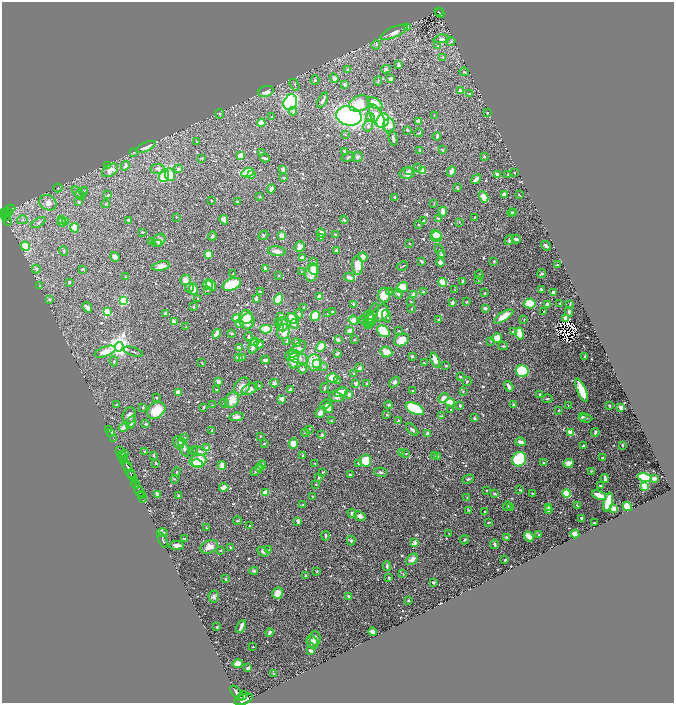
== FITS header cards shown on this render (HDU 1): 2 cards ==
NAXIS1  =                 1344
NAXIS2  =                 1402

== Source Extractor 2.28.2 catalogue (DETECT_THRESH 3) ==
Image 1344 x 1402 px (HDU 1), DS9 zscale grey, zoomed out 1/2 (1 PNG px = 2 x 2 image px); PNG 676 x 705 px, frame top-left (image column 1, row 1402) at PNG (2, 2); each listed source drawn as its Kron ellipse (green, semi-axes under 4 px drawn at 4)
Background 1.03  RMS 0.015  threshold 0.0462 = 3 sigma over >= 5 px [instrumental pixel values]
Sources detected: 736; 44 cannot appear on this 1/2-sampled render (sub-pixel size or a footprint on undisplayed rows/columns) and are neither listed nor drawn; of the other 692, the 500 brightest by FLUX_AUTO listed and drawn (192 fainter detections omitted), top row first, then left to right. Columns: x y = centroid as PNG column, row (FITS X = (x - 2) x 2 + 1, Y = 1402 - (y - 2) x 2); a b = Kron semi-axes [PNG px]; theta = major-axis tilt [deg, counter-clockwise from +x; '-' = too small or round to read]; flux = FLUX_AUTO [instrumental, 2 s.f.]
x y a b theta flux
438 11 2 2 - 100
440 13 5 2 - 130
408 27 4 2 - 5.2
394 32 15 5 24 19
441 39 8 4 7 10
451 41 4 4 - 4.6
376 45 4 3 - 4.4
437 46 3 3 - 2.7
443 57 4 4 - 4.2
398 65 3 3 - 7.5
386 69 5 3 - 5.5
348 70 4 3 - 3.7
464 72 4 3 - 4.2
334 78 5 4 - 6.7
391 79 4 3 - 6
315 80 5 3 - 4.6
378 81 4 2 - 2.8
345 84 3 3 - 9.8
294 85 6 2 -55 3.2
460 91 2 2 - 44
266 92 8 5 21 24
469 94 3 3 - 3.2
323 100 8 2 61 9.8
290 102 8 6 61 880
359 103 11 7 22 58
375 103 9 4 -31 46
293 111 4 4 - 5.1
488 113 4 3 - 3.1
220 114 4 4 - 4.8
434 115 2 2 - 2.5
349 116 13 9 -14 750
377 116 13 6 -62 38
272 117 4 3 - 3.6
370 117 4 3 - 9.2
383 121 7 6 - 320
418 121 3 3 - 11
261 123 4 4 - 39
389 125 7 6 - 25
368 126 6 4 80 7.9
407 130 3 2 - 3.1
419 133 4 3 - 2.6
345 134 4 2 - 2.2
437 136 4 2 - 6.4
393 138 7 2 -81 7.4
197 142 2 2 - 2.3
146 147 11 4 24 31
443 150 3 2 - 4
344 151 2 2 - 4.2
419 151 3 2 - 4.6
133 152 4 2 - 2.3
261 152 2 2 - 2.2
241 156 4 3 - 32
348 157 7 3 18 3.7
357 157 5 5 - 6.5
484 157 3 3 - 4.1
202 158 3 3 - 3.9
265 158 5 2 - 6.3
107 166 4 3 - 4.2
125 166 5 3 - 8.8
417 167 3 2 - 2.3
158 169 7 5 -2 12
179 169 3 3 - 11
283 169 2 2 - 37
110 170 9 5 32 32
409 171 4 3 - 7.2
422 171 3 3 - 38
451 171 5 3 - 12
247 173 6 4 22 110
407 173 7 5 10 27
514 173 2 2 - 3.6
251 174 2 2 - 19
508 174 2 2 - 3.9
170 175 6 5 - 38
498 175 3 2 - 37
164 176 6 5 - 160
284 178 3 2 - 4.4
476 179 5 2 - 25
58 188 4 4 - 3.9
457 188 4 2 - 4.4
271 189 4 3 - 12
84 191 4 3 - 3
78 192 7 3 -42 6.5
504 194 3 3 - 13
80 195 5 3 - 3.9
108 195 3 2 - 3.8
519 195 4 1 - 2.3
260 197 4 3 - 3
395 197 3 2 - 8.1
484 197 6 4 -60 28
212 200 2 2 - 3.4
79 202 4 3 - 4.7
238 202 3 2 - 4.3
48 203 9 7 -28 30
434 203 3 2 - 2.1
106 204 4 3 - 3.9
10 209 5 2 - 83
443 211 5 3 - 25
4 212 4 2 - 610
7 212 2 2 - 95
514 212 2 2 - 3.9
9 213 2 1 - 55
511 213 4 2 - 9
5 215 2 1 - 85
6 217 3 1 - 240
176 217 2 2 - 3.1
474 217 2 2 - 2.5
438 218 3 3 - 4.7
61 219 2 2 - 26
7 220 6 2 -69 290
22 220 5 2 - 2.8
129 220 4 3 - 6.1
224 220 5 4 - 16
344 220 4 4 - 3.6
65 221 3 3 - 2.8
424 221 3 3 - 9.9
62 222 4 3 - 4.2
459 222 3 2 - 2.1
39 223 8 4 32 7.5
418 225 3 3 - 4
75 228 5 4 - 31
143 232 3 3 - 2.8
321 233 5 3 - 15
263 235 5 3 - 4.3
335 235 2 2 - 22
436 235 5 4 - 42
212 236 4 3 - 5.2
282 236 4 3 - 32
436 237 5 5 - 55
320 238 3 3 - 2.1
516 239 4 2 - 7.9
159 240 7 5 37 17
509 240 5 3 - 5.8
152 242 4 3 - 2.2
159 243 4 3 - 3.6
409 243 2 2 - 2.9
25 246 5 4 - 82
546 246 5 2 - 7.8
300 247 5 5 - 21
63 251 5 3 - 3.7
277 251 9 5 -8 16
336 251 4 2 - 9.6
440 251 7 3 -61 3.8
208 254 4 4 - 30
442 254 4 3 - 2.7
115 257 5 4 - 13
363 257 5 4 - 17
303 258 4 3 - 26
421 261 3 2 - 5.1
494 261 3 2 - 2.8
314 262 3 2 - 2.5
440 263 4 3 - 17
357 265 9 5 -86 48
558 265 3 2 - 6.5
161 266 9 4 11 18
402 266 6 2 27 3.3
265 268 3 2 - 4.2
36 269 4 3 - 5
83 269 2 2 - 8.8
314 269 6 5 - 20
301 271 3 2 - 2.2
312 273 9 6 77 41
233 274 2 2 - 2.9
542 274 4 3 - 4.8
479 275 4 2 - 4
278 276 2 2 - 5.4
126 277 4 2 - 2
349 277 5 3 - 12
185 280 5 5 - 22
478 280 3 2 - 2.6
463 281 3 2 - 3.5
69 282 3 2 - 3.5
443 282 4 3 - 82
232 284 9 5 22 97
208 285 5 4 - 48
211 285 6 4 -59 20
40 286 3 3 - 2.3
190 288 4 3 - 4.8
402 288 6 5 - 88
193 289 6 4 -83 42
542 289 3 2 - 5.7
207 290 3 3 - 2.4
455 290 3 2 - 2.2
260 292 3 2 - 3.5
389 292 4 3 - 3.1
423 292 3 3 - 4.2
485 293 2 2 - 3.2
553 293 4 2 - 14
398 294 5 3 - 7.3
384 295 7 6 - 39
414 295 3 3 - 22
320 297 3 3 - 37
198 298 3 2 - 2.4
256 298 4 2 - 10
50 299 4 3 - 5.7
278 299 5 4 - 61
123 301 3 3 - 260
411 302 3 2 - 2.4
466 302 2 2 - 3.9
452 303 4 2 - 9.1
530 303 6 5 - 58
560 303 3 2 - 2.6
548 304 3 3 - 13
570 304 3 2 - 2.4
354 305 4 2 - 8.4
87 307 5 3 - 16
193 307 3 2 - 3.3
304 308 3 2 - 5.2
485 308 3 3 - 8.1
412 309 2 2 - 2.1
544 311 2 2 - 9.3
107 312 3 3 - 170
333 312 2 2 - 3.7
569 312 5 3 - 7
165 313 3 3 - 3.5
328 313 3 2 - 2.8
381 313 9 7 58 42
299 314 5 3 - 5.1
373 314 11 4 71 11
281 316 3 2 - 12
315 316 5 4 - 69
386 316 6 3 -67 4.8
504 316 11 4 33 47
246 317 7 6 - 38
368 317 6 5 - 10
293 318 6 5 - 57
237 319 4 3 - 47
439 319 3 2 - 4.7
524 319 2 2 - 2.7
566 319 4 3 - 28
353 320 5 4 - 26
364 320 5 3 - 3.7
247 321 8 7 - 46
370 321 7 5 45 20
174 322 2 2 - 50
279 323 3 3 - 2.6
239 324 4 3 - 24
282 324 7 5 -87 15
294 324 5 3 - 8.2
369 324 5 4 - 9.6
186 327 4 2 - 2.4
281 327 4 3 - 8.6
266 329 5 4 - 51
349 330 3 3 - 13
383 331 7 5 -35 82
399 331 3 2 - 2.6
284 332 8 6 68 66
513 332 3 3 - 9.8
232 333 4 3 - 4.1
217 334 5 3 - 34
520 334 6 4 -79 41
248 337 4 3 - 4.9
497 338 5 5 - 36
338 340 3 3 - 8.7
354 340 2 2 - 2.2
401 340 8 6 26 44
286 341 3 3 - 3
491 341 3 3 - 2.3
255 342 4 3 - 37
297 343 4 3 - 6.8
259 344 5 3 - 8.1
253 346 8 4 77 21
503 346 5 2 - 2.6
119 347 5 4 - 2600
321 347 5 4 - 45
239 348 3 3 - 9.1
297 349 10 5 42 20
105 352 11 5 20 35
133 352 10 2 -18 4.5
386 352 6 5 - 35
337 353 3 2 - 6.2
292 355 7 5 10 9.5
412 356 3 2 - 8.4
585 356 3 2 - 5.9
239 357 3 3 - 9.4
243 357 3 3 - 8.2
299 358 10 5 -11 16
265 360 4 2 - 11
294 360 8 5 85 42
435 360 8 4 -68 24
114 361 5 3 - 3.9
202 363 3 2 - 2.3
314 363 8 7 - 81
316 363 3 2 - 20
424 363 2 2 - 5.1
323 366 4 3 - 3.2
446 366 2 2 - 3.9
360 368 2 2 - 28
303 369 4 3 - 7.8
522 371 6 6 - 220
354 373 3 3 - 2.5
460 376 3 3 - 3.1
332 378 6 4 -1 28
338 381 4 2 - 5.7
467 381 4 3 - 2.9
218 382 3 3 - 16
394 382 6 4 47 8.8
274 383 4 4 - 9.7
356 384 2 2 - 31
367 384 3 3 - 6.9
259 385 2 2 - 5
509 386 5 3 - 12
242 387 10 7 54 23
325 388 5 3 - 5
250 389 8 5 25 14
217 390 3 2 - 5.3
291 390 3 3 - 11
582 390 12 4 -67 99
413 391 2 2 - 2.9
463 391 4 3 - 3.4
178 392 3 2 - 38
341 392 7 4 15 41
540 394 3 3 - 4.1
349 395 3 3 - 19
336 397 7 5 -18 10
157 398 2 2 - 3.8
443 398 5 3 - 20
281 399 3 3 - 13
547 399 5 3 - 4.4
232 400 8 6 55 35
450 402 5 3 - 41
224 403 5 3 - 3
117 404 3 2 - 2.2
326 404 6 2 22 7.3
212 405 2 2 - 2.7
388 405 4 3 - 3.6
460 405 4 3 - 5.6
514 405 3 2 - 5.5
568 405 2 2 - 2.6
609 406 3 2 - 2.4
143 407 3 2 - 3.6
203 407 3 2 - 3.7
328 408 5 4 - 30
621 408 2 2 - 55
415 409 10 5 -27 200
156 410 10 7 39 72
451 410 3 2 - 3.4
558 410 3 2 - 2.2
320 413 5 4 - 19
129 415 8 6 71 17
387 415 3 3 - 2.6
442 415 3 2 - 2.2
236 417 7 4 6 10
582 417 4 3 - 7.3
474 418 2 2 - 15
586 418 6 3 -3 4.5
398 420 2 2 - 3
331 421 2 2 - 2.1
131 422 7 3 67 16
146 424 3 3 - 3.9
124 427 5 3 - 23
309 429 3 3 - 3.3
109 430 2 1 - 11
212 430 3 3 - 2.9
412 430 7 3 -43 6.3
595 432 4 3 - 5.8
111 433 3 2 - 14
305 433 4 2 - 2.6
428 433 3 3 - 10
571 433 3 2 - 93
322 435 4 2 - 5.7
260 436 3 2 - 2.5
184 437 4 2 - 2.9
113 438 2 1 - 17
181 442 4 4 - 4.6
520 442 5 3 - 14
178 443 7 4 -56 15
264 443 3 2 - 2.7
293 443 5 4 - 34
622 445 3 3 - 5
583 446 3 2 - 4.6
184 448 10 4 -68 13
207 448 4 3 - 16
119 451 3 1 - 360
145 451 3 2 - 6.4
193 451 3 3 - 3.9
200 451 8 4 -14 11
402 453 4 3 - 9.9
406 453 3 2 - 2.1
125 454 3 2 - 2.7
303 455 2 2 - 5.9
122 456 5 2 - 1700
154 456 3 2 - 3.1
434 456 3 2 - 2.5
437 456 4 3 - 2.4
603 458 2 2 - 5.5
519 459 7 6 - 280
124 460 2 2 - 570
366 460 6 5 - 100
198 461 8 6 11 76
544 462 3 2 - 2.7
156 463 3 2 - 3
315 463 2 2 - 3.9
359 463 3 3 - 7.2
568 463 5 4 - 24
197 464 6 4 -16 47
222 465 4 3 - 22
262 465 4 3 - 6.1
127 466 5 2 - 2700
259 467 4 3 - 17
257 470 7 3 33 9.1
129 471 12 2 -63 920
591 471 4 3 - 2.6
176 472 5 3 - 2.7
323 472 4 2 - 2.6
381 472 6 3 -14 5.2
131 474 4 2 - 500
350 475 4 2 - 3.4
319 477 3 2 - 5.9
645 477 7 4 -11 330
655 478 4 3 - 11
175 479 4 2 - 2
468 479 6 4 26 5
605 479 4 2 - 8.9
134 480 2 1 - 46
135 484 5 2 - 77
316 484 3 2 - 2.1
601 486 3 2 - 5.8
645 486 3 3 - 160
224 487 5 4 - 22
486 490 2 2 - 2.9
520 490 3 2 - 2.5
139 491 6 2 -59 1700
265 493 3 3 - 40
532 493 2 2 - 3
567 493 4 4 - 130
157 494 4 2 - 19
495 494 2 2 - 20
141 495 2 1 - 500
599 495 7 3 -23 40
179 496 3 2 - 4.7
312 496 2 2 - 4
142 497 6 2 -72 1200
467 498 2 2 - 3.5
608 502 10 4 76 97
302 504 4 2 - 2.1
507 506 4 3 - 5
577 506 3 2 - 3.2
627 506 5 4 - 64
549 507 4 4 - 6.2
510 508 3 2 - 2.1
614 509 3 2 - 80
469 510 4 3 - 2.3
548 510 3 3 - 11
485 512 2 2 - 2.5
352 513 5 3 - 14
360 516 6 4 -23 10
582 518 2 2 - 9.3
237 521 4 2 - 2.9
298 521 4 3 - 12
488 522 4 2 - 2.9
594 523 2 2 - 2.5
249 526 3 2 - 2.3
206 528 2 2 - 2.2
162 533 5 3 - 7.8
449 534 3 2 - 2
575 534 4 3 - 42
539 535 4 2 - 2.6
326 536 4 2 - 3.3
506 537 2 2 - 5
529 537 5 3 - 24
184 539 2 2 - 3.5
163 540 8 2 -68 5.4
351 540 5 3 - 4.8
465 540 5 3 - 4.2
414 542 3 2 - 32
494 544 5 3 - 5.7
177 545 7 3 -4 15
209 547 9 6 22 25
230 547 3 2 - 3.2
269 549 3 3 - 2
220 550 3 3 - 2.9
263 552 6 3 -31 9.5
412 559 7 4 41 12
505 560 3 2 - 3.7
387 566 5 2 - 6.4
254 571 4 3 - 6.2
317 571 2 2 - 3
403 574 4 2 - 2.2
306 575 2 2 - 5.1
225 578 3 2 - 4.2
389 578 4 3 - 3.8
433 582 2 2 - 10
278 593 6 5 - 25
349 596 4 3 - 3.9
214 597 6 5 - 8.3
408 600 2 2 - 3.1
241 626 7 2 65 16
217 627 2 2 - 2.9
373 631 4 3 - 11
270 633 4 3 - 6.8
315 638 7 5 -88 13
312 642 7 5 -60 14
253 647 3 2 - 2.4
311 651 3 2 - 19
238 663 5 3 - 28
248 668 3 3 - 7.9
274 674 3 2 - 4
237 693 9 4 -50 4600
243 695 4 1 - 1000
244 699 10 5 20 8500
At the frame edge (FLAGS 8, measured only in part): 1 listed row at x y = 244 699
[192 fainter detections neither listed nor drawn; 44 sub-pixel or undisplayed-footprint detections neither listed nor drawn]